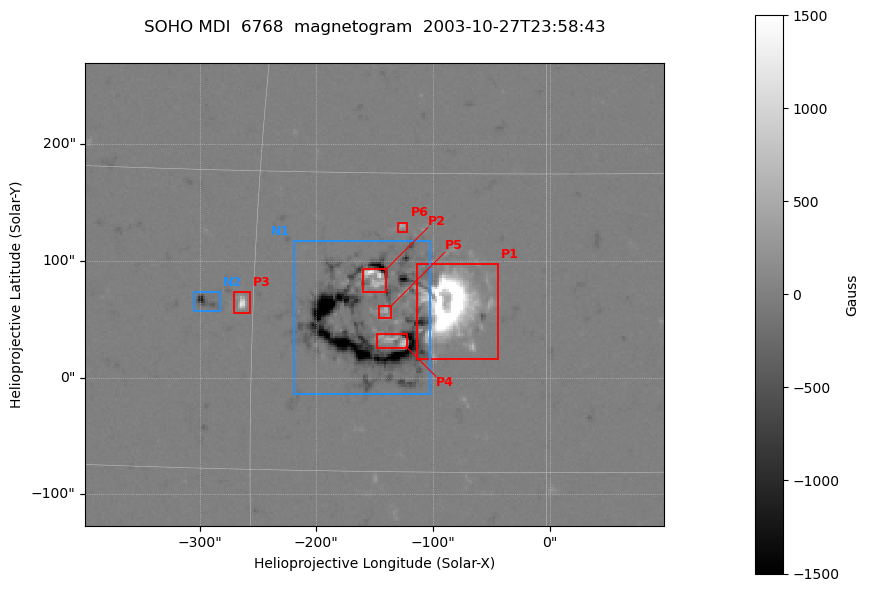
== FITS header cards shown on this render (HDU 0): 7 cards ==
TELESCOP= 'SOHO    '
DETECTOR= 'MDI     '
WAVELNTH=                 6768
DATE-OBS= '2003-10-27T23:58:43'
CTYPE1  = 'HPLN-TAN'
CTYPE2  = 'HPLT-TAN'
BUNIT   = 'Gauss   '

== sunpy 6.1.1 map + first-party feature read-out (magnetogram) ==
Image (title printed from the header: SOHO MDI  6768  magnetogram  2003-10-27T23:58:43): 250 x 200 px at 1.98 arcsec/px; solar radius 976 arcsec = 492 px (partial field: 6.6% of the solar disc is inside the frame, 100% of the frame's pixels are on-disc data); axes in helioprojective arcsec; data unit Gauss (BUNIT, on the colour bar)
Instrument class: MAGNETOGRAM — CONTENT/DPC_OBSR says magnetogram
Display: grey scale clipped to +-1500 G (the 99.5th-percentile rule alone would give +-1459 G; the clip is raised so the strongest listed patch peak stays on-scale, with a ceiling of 1500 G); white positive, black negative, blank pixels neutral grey
Flux patches: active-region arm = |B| over 5 px >= 100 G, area >= 9 px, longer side >= 3 px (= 6 arcsec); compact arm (3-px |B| >= 300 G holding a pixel >= 400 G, >= 4 px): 13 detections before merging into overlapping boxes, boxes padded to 3 px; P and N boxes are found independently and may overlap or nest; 6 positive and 2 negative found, all listed = drawn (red P1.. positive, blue N1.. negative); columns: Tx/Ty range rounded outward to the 5 arcsec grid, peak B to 10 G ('>+1500(sat)' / '<-1500(sat)' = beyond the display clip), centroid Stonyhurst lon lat
Positive patches:
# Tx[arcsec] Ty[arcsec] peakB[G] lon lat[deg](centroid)
P1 -115..-45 15..100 >+1500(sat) -5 +8
P2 -160..-140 70..95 +1430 -9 +10
P3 -270..-255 55..75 +1190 -16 +8
P4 -150..-120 25..40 +790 -8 +7
P5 -145..-135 50..65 +550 -8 +8
P6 -130..-120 125..135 +510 -7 +12
Negative patches:
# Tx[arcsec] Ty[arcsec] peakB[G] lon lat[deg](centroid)
N1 -220..-100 -15..120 <-1500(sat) -9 +7
N2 -305..-280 55..75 -1220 -18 +8
Bipolar pairs (each listed P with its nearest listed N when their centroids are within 0.25 R_sun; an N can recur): P1-N1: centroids ~75 arcsec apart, P1 is west of N1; P2-N1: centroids ~50 arcsec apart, P2 is north of N1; P3-N2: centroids ~25 arcsec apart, P3 is west of N2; P4-N1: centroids ~25 arcsec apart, P4 is south-west of N1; P5-N1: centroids ~25 arcsec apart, P5 is north-west of N1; P6-N1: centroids ~100 arcsec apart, P6 is north of N1